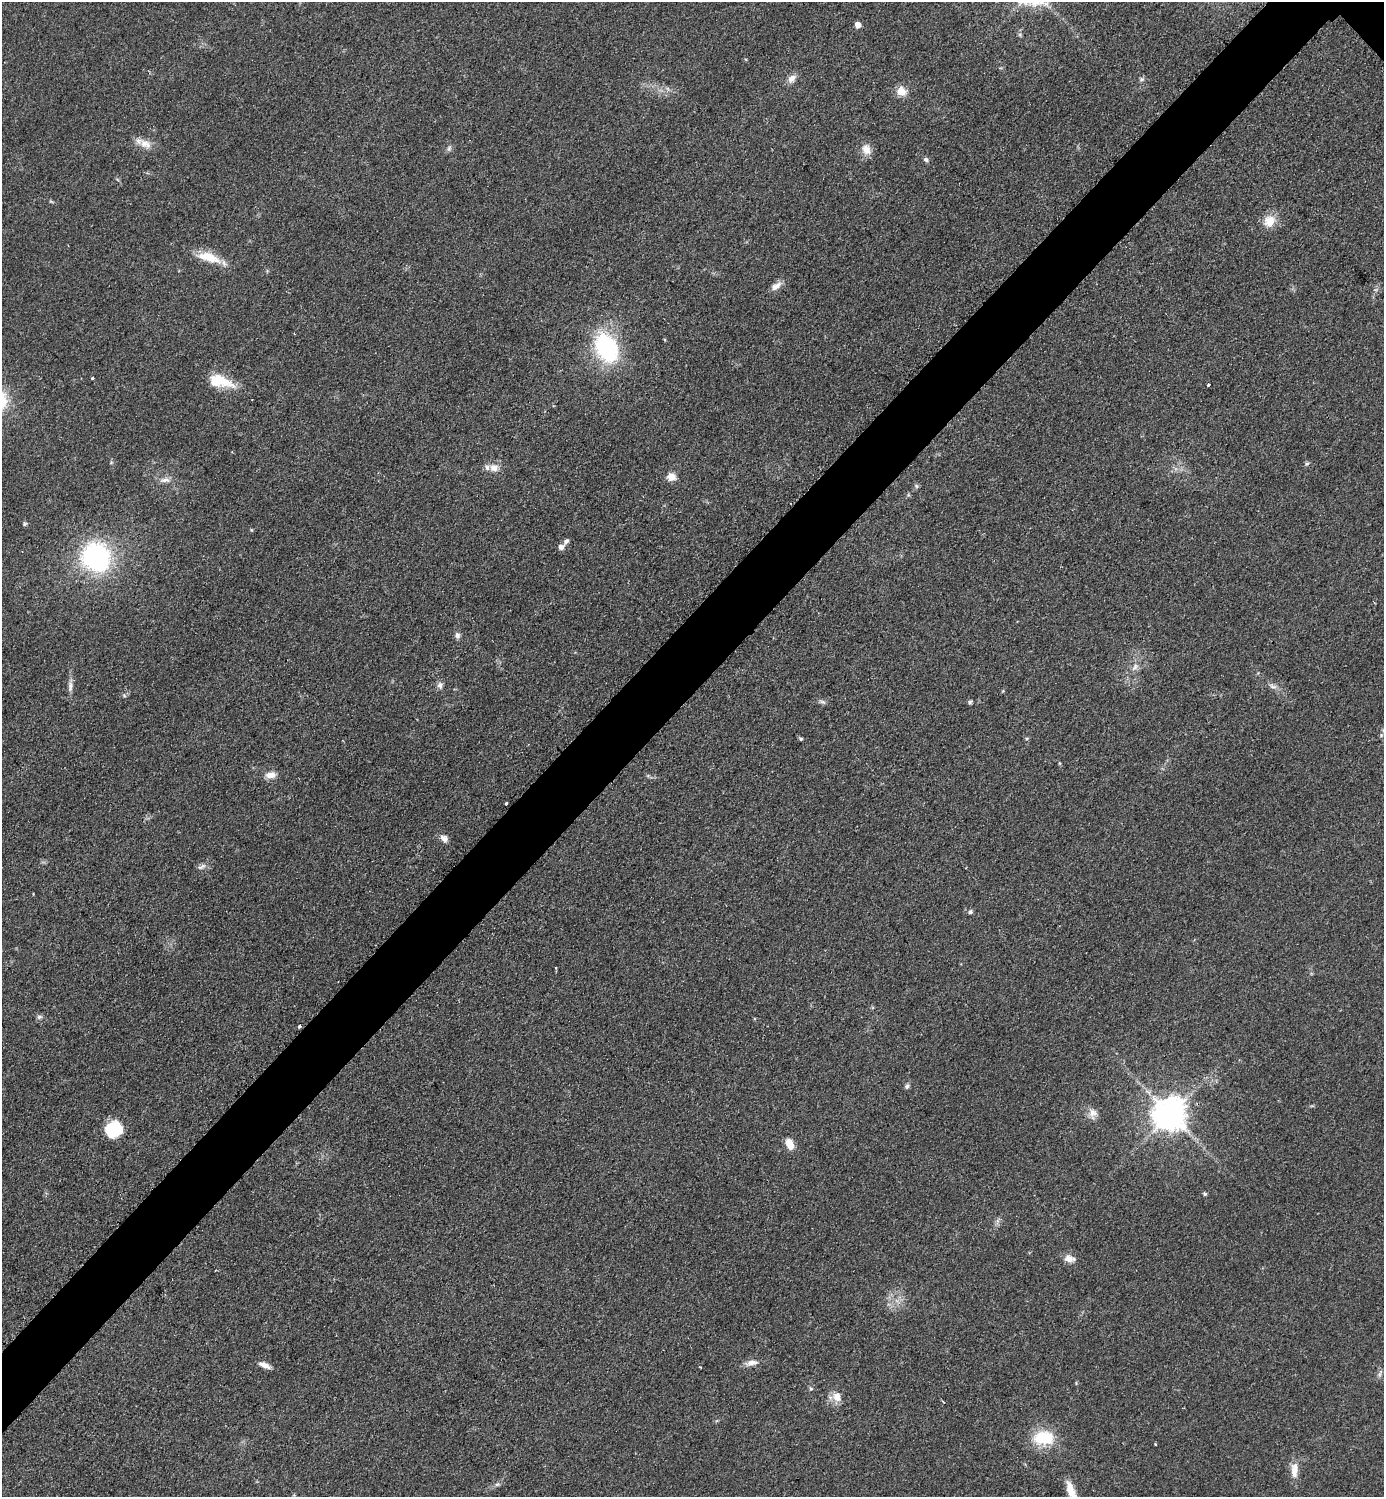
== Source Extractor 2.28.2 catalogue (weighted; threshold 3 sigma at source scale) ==
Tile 7 of 4 x 4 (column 3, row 2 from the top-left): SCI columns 3076-4457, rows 3172-4666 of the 6350 x 6350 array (HDU 1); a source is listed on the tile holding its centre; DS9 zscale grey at full resolution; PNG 1386 x 1499 px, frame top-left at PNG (2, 2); no overlay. Shown black and unused: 5% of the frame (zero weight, under 2 of 3 exposures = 1% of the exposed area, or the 3 px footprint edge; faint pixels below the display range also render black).
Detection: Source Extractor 2.28.2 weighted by HDU 2 'WHT'; one run over the whole footprint, this tile lists its part. Background 0.0786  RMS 0.0077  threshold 0.0346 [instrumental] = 3 sigma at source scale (4.5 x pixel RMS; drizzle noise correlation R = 1.50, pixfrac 1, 0.05/0.05 arcsec/px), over >= 5 px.
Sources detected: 62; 1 inside a brighter object's white glare — not listed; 1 inside a brighter listed object's ellipse — not listed separately; the other 60 listed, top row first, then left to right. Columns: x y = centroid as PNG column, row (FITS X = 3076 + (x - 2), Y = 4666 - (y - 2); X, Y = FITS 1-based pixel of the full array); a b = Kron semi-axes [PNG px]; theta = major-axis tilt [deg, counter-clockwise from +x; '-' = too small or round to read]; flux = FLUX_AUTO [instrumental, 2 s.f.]
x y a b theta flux
858 25 5 4 - 6.9
792 78 12 9 42 4.7
1141 79 7 5 20 1.6
901 91 11 9 -42 8.4
145 144 18 11 -27 8.3
449 148 7 4 72 1.5
866 150 14 10 -59 6.9
926 160 6 6 - 1.9
1270 221 15 14 - 11
209 257 32 12 -17 17
776 286 15 7 35 5
294 334 2 2 - 0.57
606 348 32 21 -61 81
92 378 3 3 - 1.1
220 381 28 12 -12 24
1208 385 4 3 - 0.93
1307 464 6 5 - 1.5
494 468 11 10 - 5.9
671 477 9 8 - 7
165 480 16 7 4 4.4
916 486 6 4 -88 1.3
25 524 6 5 - 1.1
251 530 5 4 - 0.7
566 541 9 5 51 2.1
561 547 6 6 - 3.7
96 557 26 24 -55 120
457 635 8 7 - 2.7
1135 667 12 6 56 3.9
440 685 9 7 -76 2.8
70 686 15 6 87 3.8
1272 686 10 5 -27 2.7
823 702 9 5 -25 1.8
970 702 6 4 47 1.2
801 739 5 4 - 0.94
271 775 13 8 5 5.7
506 803 3 2 - 1.7
444 838 10 7 -44 3.9
202 867 13 5 28 2.7
970 912 6 5 - 1.6
555 968 3 3 - 1.1
39 1017 8 5 14 1.8
299 1026 4 3 - 3.5
907 1086 8 5 47 1.9
1093 1113 13 11 -79 5.6
1170 1114 10 9 - 1600
114 1128 21 15 -76 22
790 1145 11 7 -66 10
1205 1194 5 4 - 1.2
1069 1259 14 8 -14 5.9
752 1363 17 7 8 4.8
265 1365 14 6 -23 4.9
1380 1373 11 4 66 2.1
811 1389 5 4 - 1.1
837 1397 13 10 -70 7.2
943 1402 4 3 - 0.94
1044 1438 25 16 1 30
1155 1444 3 2 - 0.93
1294 1470 20 9 89 8.6
497 1484 7 4 1 1.4
1071 1490 25 9 -69 12
Isophote crosses this tile's border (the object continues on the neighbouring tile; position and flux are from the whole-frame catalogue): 1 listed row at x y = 1071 1490